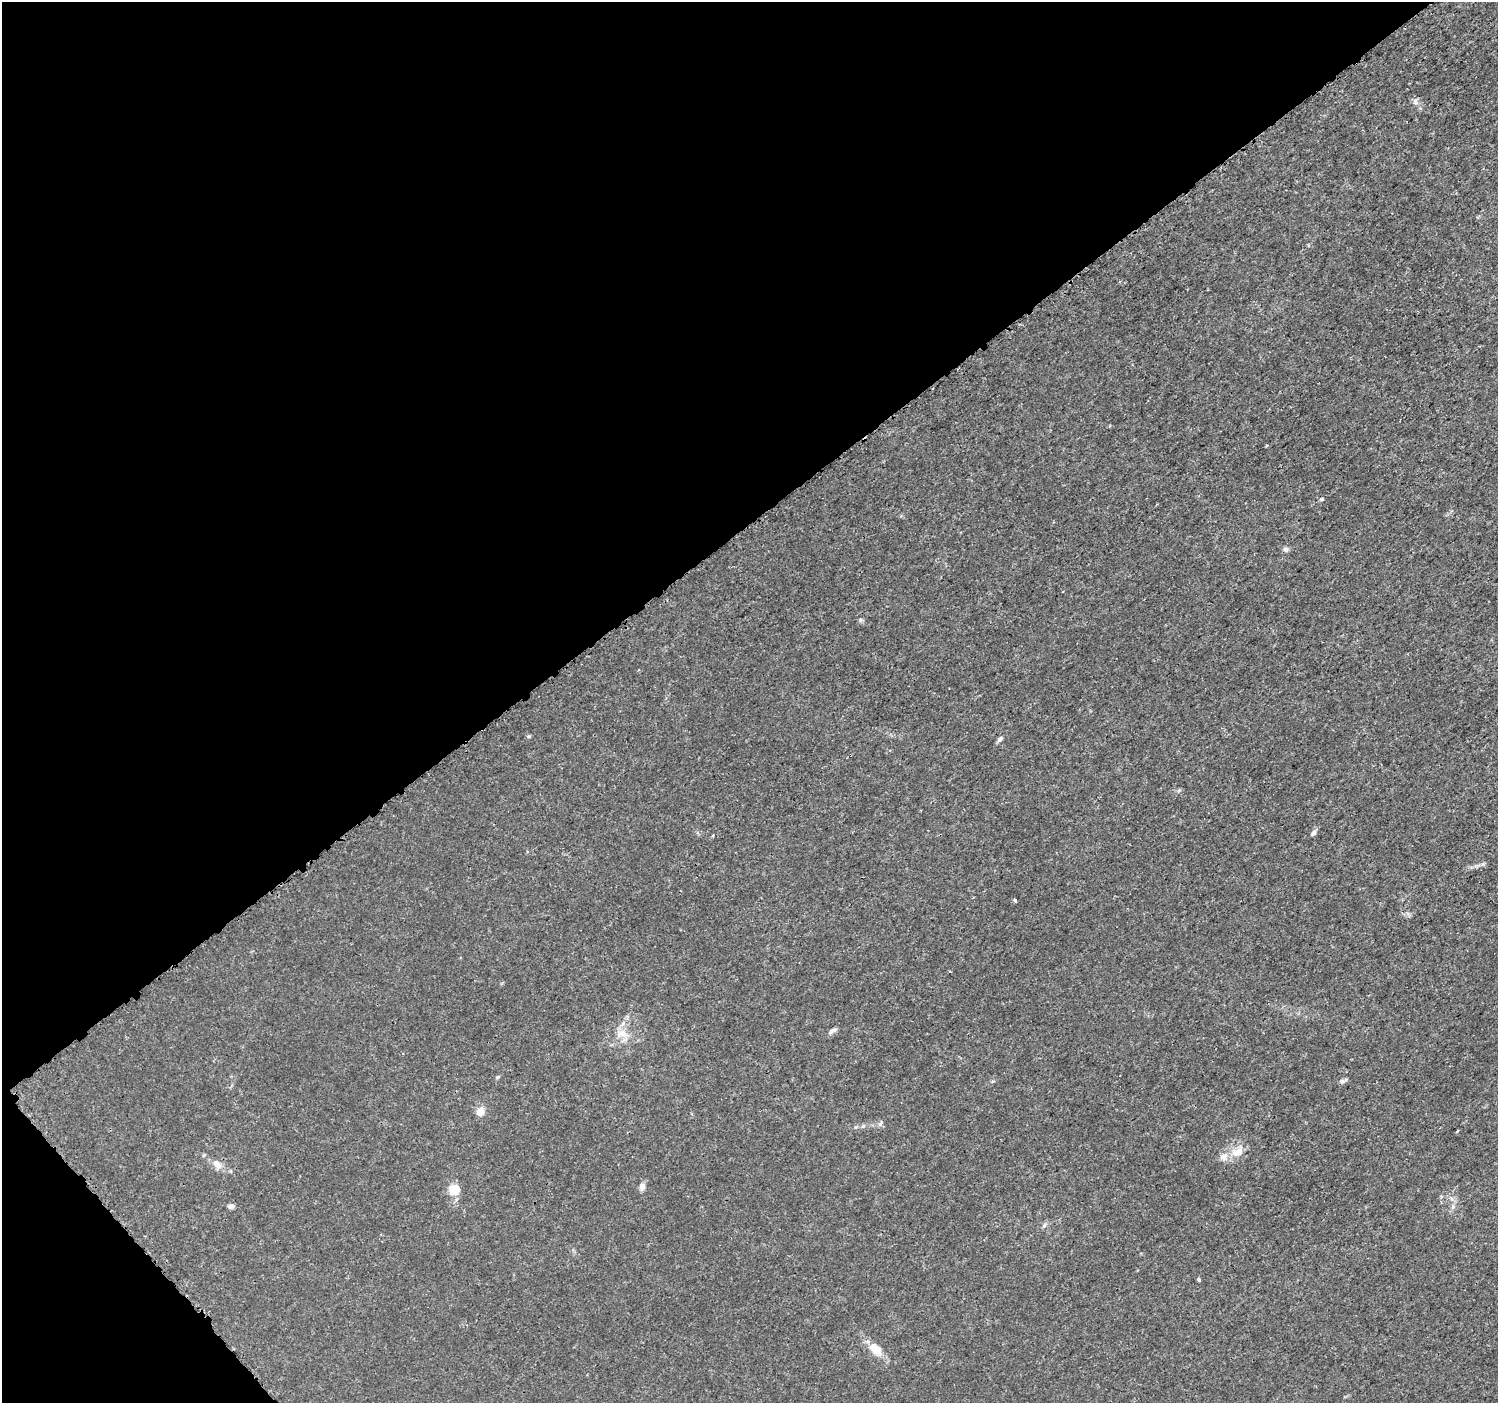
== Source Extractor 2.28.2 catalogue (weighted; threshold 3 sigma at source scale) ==
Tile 5 of 4 x 4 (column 1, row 2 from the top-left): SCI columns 24-1519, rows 2965-4365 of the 6039 x 5993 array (HDU 1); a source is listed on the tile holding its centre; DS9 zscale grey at full resolution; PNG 1500 x 1405 px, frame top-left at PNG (2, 2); no overlay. Shown black and unused: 39% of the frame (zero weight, under 3 of 5 exposures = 2% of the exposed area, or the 3 px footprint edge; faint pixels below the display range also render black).
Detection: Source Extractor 2.28.2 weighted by HDU 2 'WHT'; one run over the whole footprint, this tile lists its part. Background 0.0015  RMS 6.9e-04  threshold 0.0031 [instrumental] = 3 sigma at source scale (4.5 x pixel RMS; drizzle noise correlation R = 1.50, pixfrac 1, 0.0396/0.0396 arcsec/px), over >= 5 px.
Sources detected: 22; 1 inside a brighter listed object's ellipse — not listed separately; the other 21 listed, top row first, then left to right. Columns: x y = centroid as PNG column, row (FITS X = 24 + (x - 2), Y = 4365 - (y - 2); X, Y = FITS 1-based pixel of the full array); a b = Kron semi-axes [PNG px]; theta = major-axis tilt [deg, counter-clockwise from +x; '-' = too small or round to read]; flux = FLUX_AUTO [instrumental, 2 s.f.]
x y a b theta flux
1416 101 9 4 -81 0.17
1321 499 6 4 18 0.11
1286 549 7 6 - 0.19
529 736 7 4 0 0.084
1000 739 8 5 45 0.18
1313 833 8 5 49 0.2
1015 900 5 4 - 0.1
832 1031 12 5 34 0.22
622 1033 17 10 -10 0.83
497 1077 5 4 - 0.094
1343 1081 12 4 26 0.16
480 1112 9 9 - 0.61
1238 1152 21 12 39 0.96
204 1155 6 3 71 0.075
217 1164 15 9 -42 0.53
642 1186 9 8 - 0.31
454 1189 8 8 - 1.7
231 1206 7 6 - 0.24
1044 1225 6 4 21 0.12
1198 1279 6 3 -82 0.086
876 1349 17 10 -43 1.1